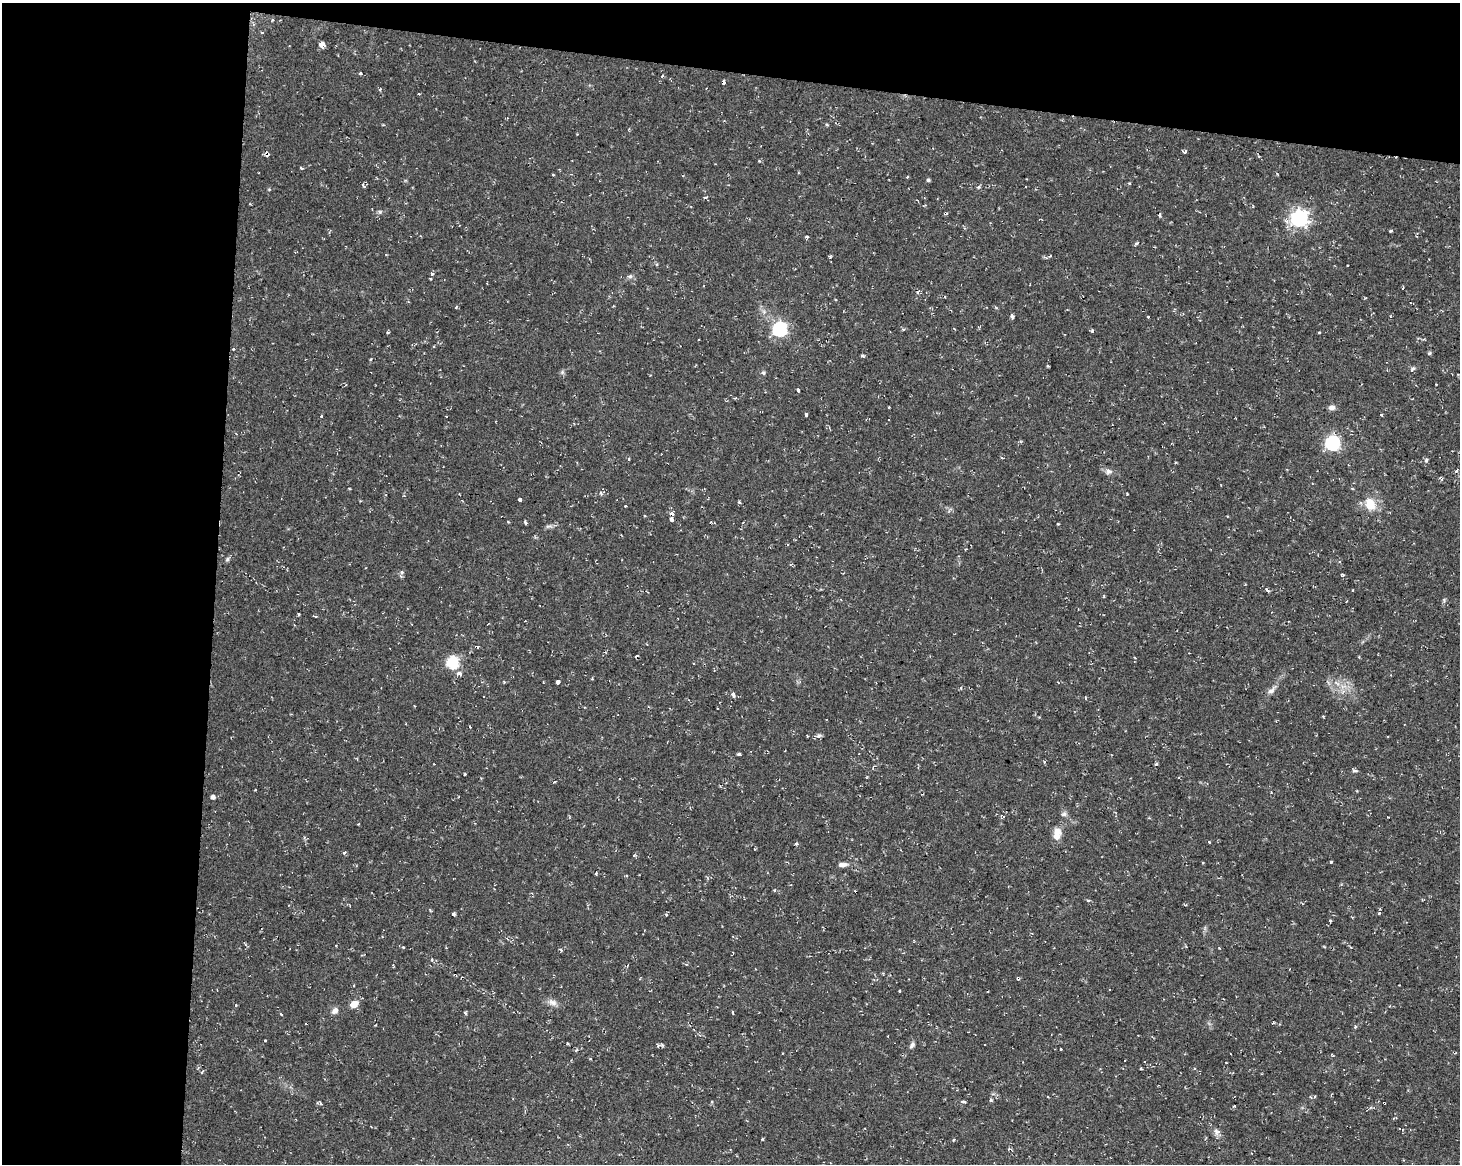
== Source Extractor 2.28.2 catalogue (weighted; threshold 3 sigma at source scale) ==
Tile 1 of 3 x 4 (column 1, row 1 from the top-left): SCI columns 284-1741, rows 3489-4650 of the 4882 x 4662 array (HDU 1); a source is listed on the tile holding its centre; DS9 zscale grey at full resolution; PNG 1462 x 1166 px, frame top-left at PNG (2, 3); no overlay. Shown black and unused: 21% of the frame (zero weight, under 2 of 3 exposures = <1% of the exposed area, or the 3 px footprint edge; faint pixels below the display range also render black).
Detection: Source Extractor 2.28.2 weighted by HDU 2 'WHT'; one run over the whole footprint, this tile lists its part. Background 0.0261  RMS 0.0038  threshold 0.0172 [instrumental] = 3 sigma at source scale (4.5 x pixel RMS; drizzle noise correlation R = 1.50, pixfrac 1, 0.0396/0.0396 arcsec/px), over >= 5 px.
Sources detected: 149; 18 cosmic-ray / hot-pixel residue — not listed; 1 inside a brighter listed object's ellipse — not listed separately; the other 130 listed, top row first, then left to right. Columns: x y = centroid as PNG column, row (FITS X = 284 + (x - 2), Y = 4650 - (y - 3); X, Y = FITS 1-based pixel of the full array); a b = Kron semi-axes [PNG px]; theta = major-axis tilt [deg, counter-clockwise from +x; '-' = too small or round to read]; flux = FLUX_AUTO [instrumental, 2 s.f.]
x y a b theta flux
272 20 3 3 - 0.44
262 33 3 3 - 0.63
322 44 4 4 - 25
360 74 3 3 - 1.2
662 76 5 3 - 0.4
723 82 4 3 - 6.8
1184 151 4 3 - 1.2
267 154 5 4 - 3.5
301 168 4 3 - 1.2
907 177 3 3 - 0.45
928 180 4 4 - 0.7
1129 183 4 4 - 0.4
363 185 6 4 -62 0.9
978 187 5 4 - 0.68
706 197 5 3 - 0.71
380 212 6 5 - 0.7
1299 218 7 7 - 130
1390 231 5 3 - 0.49
807 237 3 3 - 1.3
1136 243 5 3 - 0.62
386 255 4 2 - 0.28
830 256 4 3 - 0.81
1347 265 3 2 - 0.43
432 274 3 3 - 2.8
630 276 8 5 17 0.92
1403 288 3 2 - 0.73
917 292 6 4 39 0.62
1012 316 4 3 - 2.3
1148 317 3 3 - 0.75
780 329 6 6 - 79
903 329 4 3 - 0.47
1092 331 4 3 - 0.62
388 332 3 3 - 0.51
233 349 3 3 - 0.44
1430 353 6 3 56 0.57
862 356 6 3 -8 0.59
1412 369 8 4 46 0.92
763 373 6 5 - 0.71
798 390 4 3 - 0.72
889 407 2 2 - 0.34
1332 407 7 6 - 1.6
806 414 3 3 - 3
1381 414 3 3 - 2.3
321 416 3 3 - 0.38
1332 443 6 6 - 81
1002 458 4 3 - 0.53
629 459 4 3 - 0.39
1426 460 6 4 82 0.83
1108 471 11 7 5 1.5
1456 471 6 3 50 0.61
349 489 3 2 - 0.33
601 493 6 5 - 0.8
520 500 4 3 - 6.4
1370 504 14 12 -67 6.9
672 514 4 3 - 2
645 516 3 3 - 0.64
671 519 4 3 - 4
526 523 5 3 - 0.6
1058 524 3 2 - 0.5
549 526 11 4 15 1.1
227 559 6 5 - 0.7
1339 561 4 4 - 0.75
402 572 6 4 27 0.75
1342 574 4 3 - 0.85
1267 590 7 3 -53 0.6
1352 590 3 2 - 0.31
1104 596 4 3 - 0.33
1444 601 7 5 89 0.72
299 614 4 3 - 0.46
315 616 4 2 - 0.67
453 662 6 6 - 46
459 673 4 3 - 4
504 682 3 3 - 0.33
558 682 3 3 - 3.5
1343 686 10 4 13 1.7
1272 690 15 6 44 1.9
733 695 4 3 - 3.3
584 707 3 2 - 0.31
470 727 3 2 - 0.28
819 736 9 5 22 0.95
739 754 3 3 - 1.6
434 764 2 2 - 0.22
1355 771 9 3 -5 0.64
213 797 4 4 - 1.5
1064 814 8 6 31 1
1057 833 12 10 30 3.2
1209 841 3 3 - 2.4
797 843 4 4 - 0.8
344 853 5 3 - 0.47
634 855 4 3 - 0.36
1330 862 3 3 - 0.98
1203 863 3 3 - 1
842 864 12 6 1 1.9
596 873 4 2 - 1.4
1089 900 5 3 - 0.45
1379 913 3 3 - 1.3
453 914 4 3 - 0.78
666 915 4 4 - 0.45
1330 921 3 3 - 1.6
446 948 3 2 - 0.28
1219 948 3 3 - 0.29
561 950 4 3 - 0.5
686 964 5 3 - 0.45
627 965 4 3 - 0.52
1017 979 5 3 - 0.58
899 991 3 2 - 0.5
552 1002 13 8 -23 2.2
354 1004 6 5 - 6.4
236 1005 3 3 - 0.94
335 1011 9 7 48 1.7
732 1012 3 3 - 0.61
465 1013 4 3 - 0.71
281 1014 3 2 - 0.42
1355 1027 4 3 - 0.67
265 1040 3 3 - 0.75
912 1045 9 5 53 0.99
658 1046 6 3 -71 0.44
1060 1049 3 3 - 0.85
590 1058 4 3 - 0.33
1125 1060 2 2 - 0.27
1141 1068 3 3 - 0.78
1194 1068 4 3 - 0.65
202 1072 6 3 47 0.47
990 1100 5 4 - 0.6
963 1101 6 3 -7 0.76
321 1103 6 3 -44 0.51
1384 1103 3 3 - 1
1234 1106 4 3 - 0.39
1216 1132 10 7 -75 1.6
762 1139 4 3 - 0.36
Overlapping masked pixels (flux is a lower limit): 3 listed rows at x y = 723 82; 267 154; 1384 1103
Unlisted compact peaks at least as high as the median listed source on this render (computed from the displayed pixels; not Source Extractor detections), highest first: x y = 1156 764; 1127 494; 1319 332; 562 372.